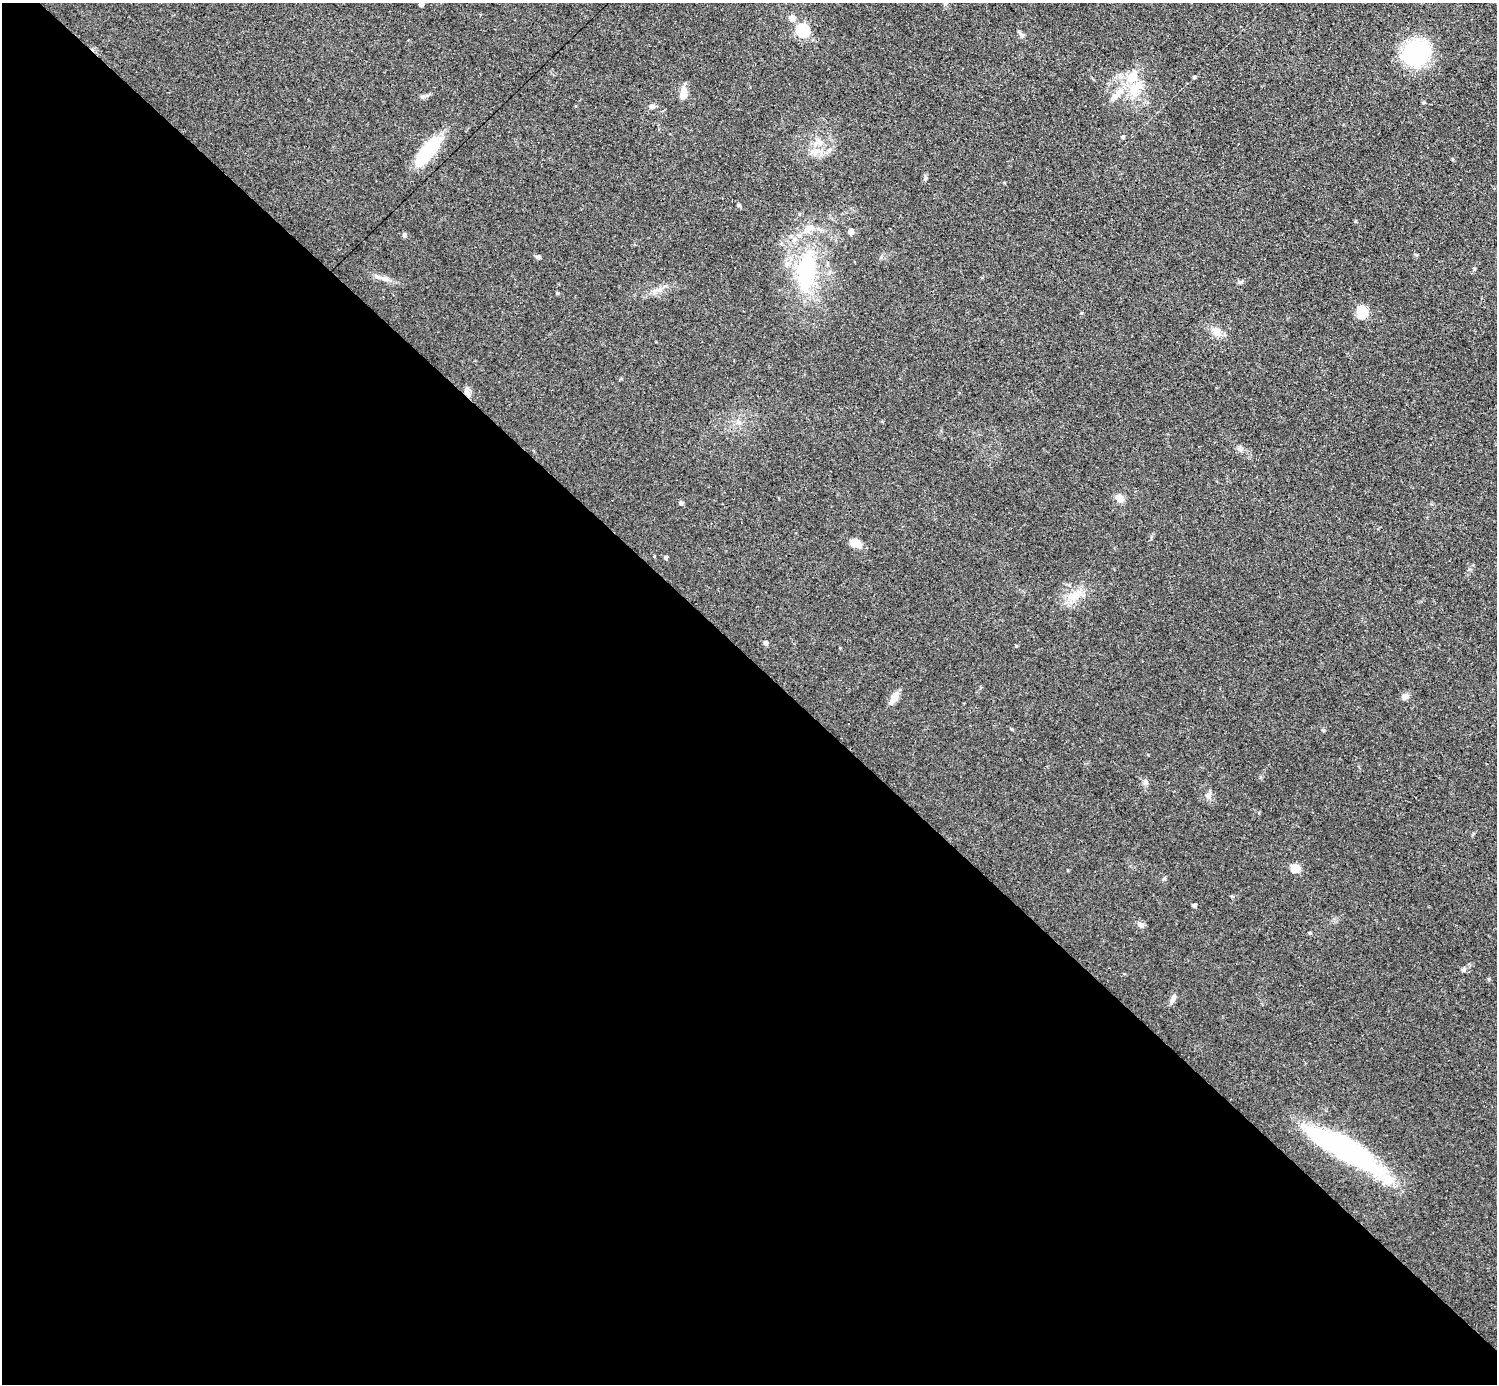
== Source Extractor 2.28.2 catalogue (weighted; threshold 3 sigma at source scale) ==
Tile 14 of 4 x 4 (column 2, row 4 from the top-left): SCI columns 1552-3046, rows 325-1706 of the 6152 x 6151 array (HDU 1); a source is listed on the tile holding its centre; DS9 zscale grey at full resolution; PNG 1499 x 1386 px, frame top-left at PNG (2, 3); no overlay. Shown black and unused: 53% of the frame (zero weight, under 3 of 4 exposures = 1% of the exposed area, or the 3 px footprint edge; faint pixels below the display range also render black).
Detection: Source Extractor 2.28.2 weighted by HDU 2 'WHT'; one run over the whole footprint, this tile lists its part. Background 0.108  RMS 0.0067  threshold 0.0302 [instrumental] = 3 sigma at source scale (4.5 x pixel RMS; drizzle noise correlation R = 1.50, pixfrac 1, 0.05/0.05 arcsec/px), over >= 5 px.
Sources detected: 48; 2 inside a brighter object's white glare — not listed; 3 inside a brighter listed object's ellipse — not listed separately; the other 43 listed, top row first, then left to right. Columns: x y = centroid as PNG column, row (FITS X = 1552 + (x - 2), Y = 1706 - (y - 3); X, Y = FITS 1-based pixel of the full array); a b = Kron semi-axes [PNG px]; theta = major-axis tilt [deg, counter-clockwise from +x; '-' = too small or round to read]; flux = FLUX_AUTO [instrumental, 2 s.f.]
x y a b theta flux
421 4 4 4 - 2.4
792 18 6 6 - 5
803 30 6 6 - 75
1022 35 6 5 - 1.5
1416 53 13 12 - 120
1194 77 4 3 - 1
1135 89 22 13 58 15
683 94 14 8 84 6.1
1118 94 8 6 45 3.2
423 96 8 6 2 1.6
652 107 7 6 - 2.1
1123 137 5 4 - 0.89
428 150 36 13 51 34
815 152 13 6 41 4.3
738 205 6 4 -90 0.85
851 232 5 4 - 5.4
404 235 7 5 -78 1.3
538 257 7 4 -10 1.2
808 262 47 25 -85 53
385 279 12 4 -5 2.6
1239 282 8 5 -18 1.3
557 293 5 4 - 0.67
1362 312 12 9 -90 14
1216 332 14 10 -53 5.5
468 393 9 6 80 2.7
739 422 7 5 -22 2
1119 498 10 9 - 4.2
681 503 5 5 - 1.5
855 543 11 8 -20 7.4
666 557 4 4 - 1.2
1074 595 27 9 27 10
765 643 4 4 - 2.5
1405 696 9 7 40 2.8
894 697 12 7 57 7.5
1145 781 9 5 -72 1.8
1208 795 7 6 - 2
1295 868 10 9 - 6.7
1194 905 4 4 - 2
1141 925 11 6 -35 2.2
1310 933 4 4 - 0.79
1463 970 7 5 46 1.6
1173 999 13 6 63 2.7
1345 1148 76 19 -30 150
Overlapping masked pixels (flux is a lower limit): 2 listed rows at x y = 468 393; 1345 1148
Isophote crosses this tile's border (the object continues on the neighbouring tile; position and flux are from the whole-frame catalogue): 1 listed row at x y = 421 4
Unlisted compact peaks at least as high as the median listed source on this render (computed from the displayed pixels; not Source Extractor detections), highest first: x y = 925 178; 1016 646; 1323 730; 1081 313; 1164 879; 1474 269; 1260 777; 1488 979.